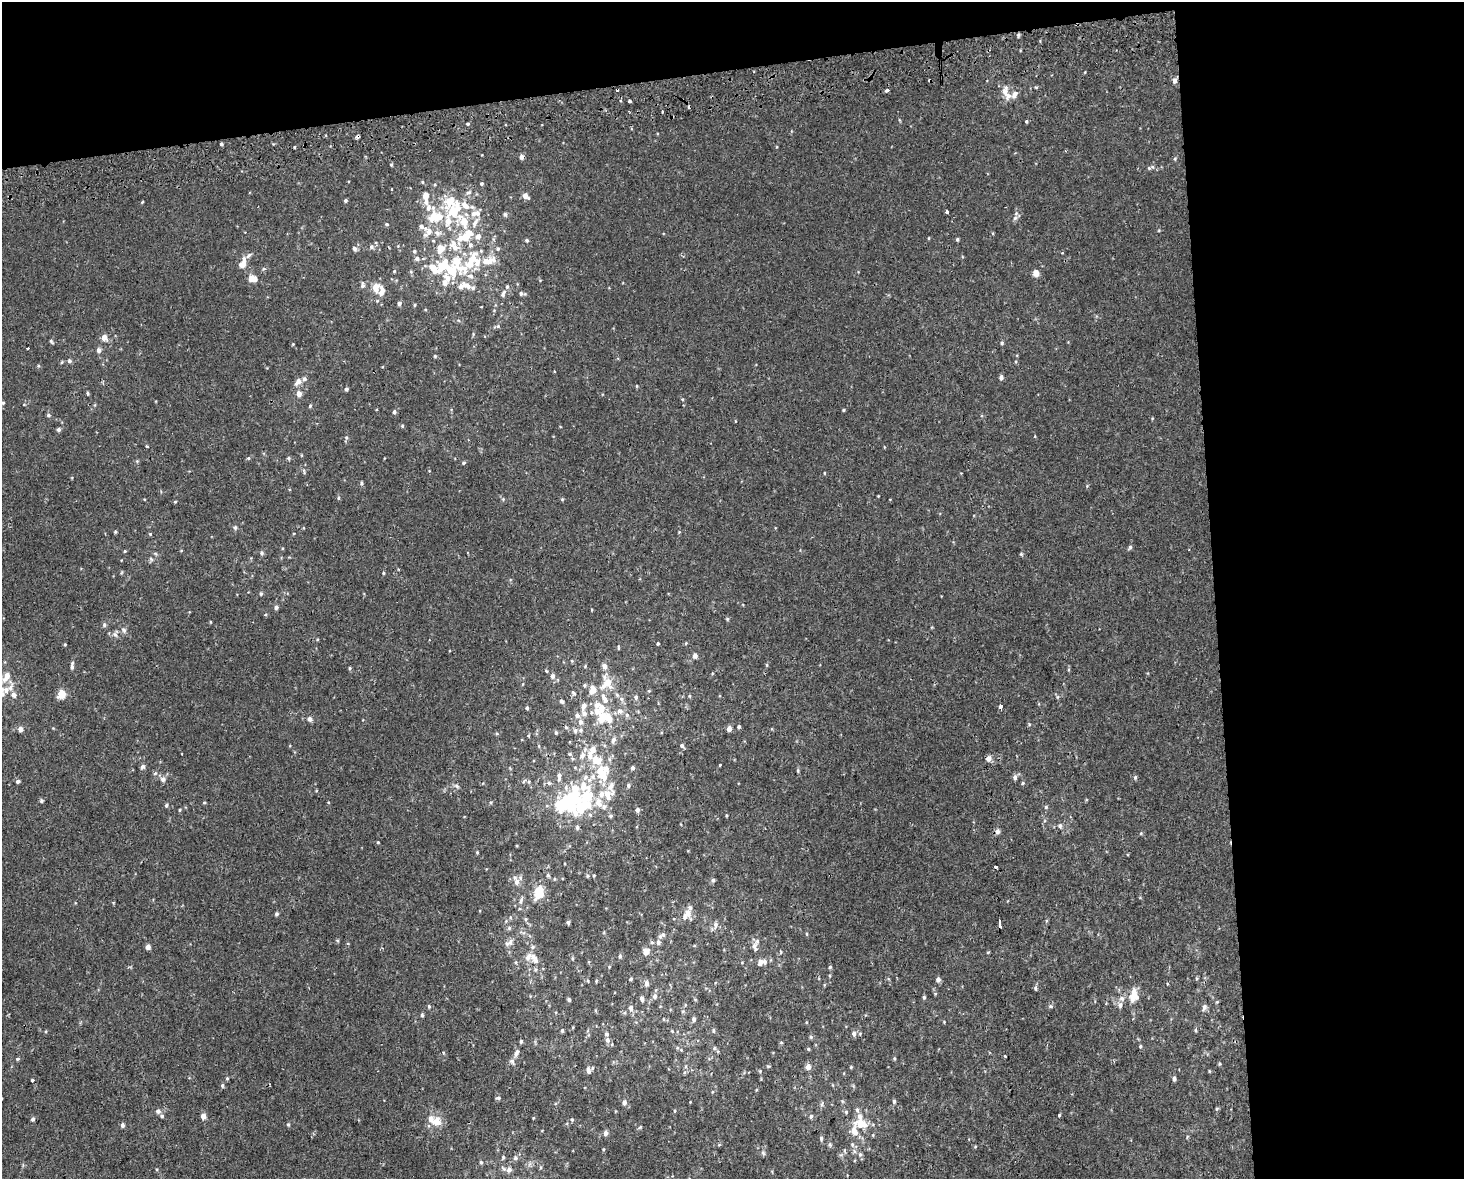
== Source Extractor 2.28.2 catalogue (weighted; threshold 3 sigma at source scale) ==
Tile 3 of 3 x 4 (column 3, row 1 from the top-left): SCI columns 2945-4406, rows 3572-4748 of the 4470 x 4790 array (HDU 1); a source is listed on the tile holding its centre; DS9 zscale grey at full resolution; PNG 1466 x 1181 px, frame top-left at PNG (2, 2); no overlay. Shown black and unused: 23% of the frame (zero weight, under 2 of 3 exposures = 2% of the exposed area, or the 3 px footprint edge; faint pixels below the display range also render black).
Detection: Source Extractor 2.28.2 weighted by HDU 2 'WHT'; one run over the whole footprint, this tile lists its part. Background 3.92e-04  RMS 0.0028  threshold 0.0127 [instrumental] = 3 sigma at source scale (4.5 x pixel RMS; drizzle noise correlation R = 1.50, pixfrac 1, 0.0396/0.0396 arcsec/px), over >= 5 px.
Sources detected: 353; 3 inside a brighter object's white glare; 4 cosmic-ray / hot-pixel residue — not listed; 62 inside a brighter listed object's ellipse — not listed separately; the other 284 listed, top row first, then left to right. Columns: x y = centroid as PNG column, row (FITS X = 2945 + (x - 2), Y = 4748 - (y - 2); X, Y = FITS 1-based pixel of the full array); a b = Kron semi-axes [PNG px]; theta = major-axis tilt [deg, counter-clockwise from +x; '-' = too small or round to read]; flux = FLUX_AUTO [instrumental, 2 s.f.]
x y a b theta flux
1018 35 5 5 - 0.46
1174 80 6 5 - 1.2
887 91 5 4 - 0.43
1005 92 15 8 80 2.2
1014 94 11 7 49 1.5
629 101 3 3 - 2.2
1026 121 4 4 - 0.34
468 124 4 3 - 0.36
357 136 4 3 - 1
221 144 3 3 - 0.43
295 147 3 2 - 0.26
521 157 5 4 - 1.1
1175 159 5 5 - 0.34
391 165 4 4 - 0.29
1149 168 5 5 - 0.38
422 182 5 3 - 0.24
482 183 4 4 - 0.42
426 196 8 5 84 2.5
525 196 6 5 - 1.8
345 200 4 4 - 0.44
142 202 4 3 - 0.22
454 210 29 17 65 11
947 212 4 3 - 2.6
474 213 9 7 -6 1.8
505 214 6 5 - 0.48
432 217 16 9 67 4.2
1015 218 6 6 - 0.67
475 222 14 6 61 1.5
387 224 5 4 - 0.35
429 232 11 9 -64 2.2
465 237 17 10 35 5.4
957 239 4 3 - 0.37
527 240 4 4 - 0.4
371 247 6 6 - 0.71
440 248 11 9 76 3.3
354 249 6 5 - 0.7
414 251 6 5 - 0.49
473 257 19 13 75 5.6
417 258 6 6 - 0.81
489 261 22 11 25 4.1
242 263 14 8 63 2.6
443 265 21 15 54 7.4
460 268 22 13 -27 6
394 271 5 4 - 0.28
1036 273 5 4 - 3.2
253 278 11 8 -19 2.3
445 283 7 6 - 1.3
363 285 8 6 84 0.65
467 286 18 7 -31 2.6
507 287 6 5 - 0.49
375 288 8 6 80 2.7
381 292 15 7 88 2.3
503 294 9 5 73 0.66
522 294 7 5 -3 0.65
399 303 5 4 - 0.82
414 305 5 3 - 0.27
498 326 5 4 - 0.39
104 337 7 6 - 1.5
51 341 5 4 - 0.4
1002 343 5 4 - 0.36
293 344 4 4 - 0.2
28 348 3 3 - 0.46
99 350 6 5 - 0.87
435 356 4 4 - 0.29
69 361 5 5 - 0.56
38 366 5 4 - 0.29
1001 377 5 4 - 0.84
298 382 10 7 42 1.3
637 386 5 3 - 0.24
346 389 4 4 - 0.58
88 393 5 3 - 0.35
299 394 6 5 - 1.5
3 403 4 3 - 0.36
310 406 5 4 - 0.36
843 410 4 3 - 0.27
394 412 5 4 - 0.62
48 415 5 5 - 0.43
402 426 5 4 - 0.31
59 430 5 5 - 0.57
346 438 5 5 - 0.4
146 446 4 3 - 0.25
884 447 4 2 - 0.18
248 458 5 4 - 0.32
289 458 5 4 - 0.4
464 463 5 4 - 0.38
824 473 4 3 - 0.21
361 483 5 4 - 0.39
338 498 5 3 - 0.33
503 499 5 5 - 0.33
562 499 4 4 - 0.27
175 502 5 3 - 0.24
235 528 6 5 - 0.51
115 532 4 3 - 0.33
679 532 4 3 - 0.23
150 534 4 4 - 0.28
1130 547 6 4 72 0.49
125 551 4 3 - 0.23
262 553 6 5 - 0.52
1021 554 5 4 - 0.34
151 559 7 4 -46 0.41
383 573 4 3 - 0.27
261 594 5 4 - 0.38
276 607 5 5 - 0.6
727 619 5 4 - 0.33
104 625 6 5 - 0.58
124 630 7 6 - 0.72
115 635 8 5 -61 0.73
658 643 4 3 - 0.29
686 643 5 3 - 0.22
618 648 6 3 -82 0.25
695 656 5 4 - 1.2
572 661 5 3 - 0.23
767 665 5 3 - 0.26
72 666 10 4 85 0.75
604 666 6 5 - 1.4
350 668 4 4 - 0.32
7 676 12 6 59 2.5
552 676 7 6 - 0.96
607 683 15 12 51 4.8
523 684 5 3 - 0.21
585 685 5 5 - 0.41
6 690 10 9 - 2.4
592 690 11 7 72 2.6
649 691 5 3 - 0.25
573 693 7 5 -51 0.44
61 694 8 7 - 3.7
636 697 6 4 78 0.6
621 699 6 5 - 0.76
561 701 6 4 -36 0.53
1001 707 4 3 - 1.3
527 708 4 3 - 0.44
601 708 18 10 -54 4.4
620 711 8 7 - 1.5
584 713 9 7 -64 1.4
577 715 7 6 - 0.99
627 715 6 6 - 0.66
310 719 6 5 - 0.98
581 722 8 7 - 1.1
566 727 5 4 - 0.39
739 727 4 4 - 0.44
20 729 5 5 - 1.4
729 729 5 4 - 1.4
575 731 6 5 - 0.69
556 733 5 4 - 0.39
613 740 9 6 68 0.95
682 746 5 5 - 0.68
593 749 9 7 60 2.1
582 755 9 7 60 1.5
988 758 5 5 - 1.6
720 764 3 3 - 1.1
143 767 6 6 - 0.61
632 768 4 4 - 0.61
798 771 5 4 - 0.34
602 772 20 10 -65 6.8
155 773 5 5 - 0.44
559 776 11 6 -89 1.2
1135 777 5 4 - 0.44
1015 778 7 5 90 0.75
163 779 8 7 - 0.99
18 781 4 4 - 0.58
549 783 6 4 -72 0.38
1023 783 4 4 - 0.34
628 785 5 4 - 0.53
456 786 7 5 -32 0.56
583 786 14 12 -84 4.5
608 795 16 13 45 3.7
42 801 5 4 - 0.4
204 803 5 3 - 0.26
566 803 27 22 4 16
166 805 5 4 - 0.45
1046 807 5 5 - 0.34
180 810 4 3 - 0.29
637 810 4 4 - 0.88
590 815 6 3 -19 0.38
726 815 4 3 - 0.23
610 816 5 4 - 0.45
1060 826 6 6 - 0.67
577 827 6 5 - 0.52
997 831 6 5 - 1
1141 833 4 3 - 0.26
378 842 3 3 - 0.22
477 852 4 3 - 0.27
995 867 3 3 - 2.1
548 875 5 4 - 0.41
594 876 4 3 - 0.26
713 880 5 5 - 0.43
516 882 9 6 -86 1.4
537 895 19 11 34 4
277 914 4 4 - 0.51
687 914 11 7 52 2.8
526 919 5 3 - 0.3
568 922 4 3 - 0.56
1000 923 8 3 -87 5.3
716 925 9 6 74 1
509 928 5 4 - 0.38
807 934 5 3 - 0.27
662 935 11 5 38 0.76
658 942 6 5 - 0.83
507 944 8 7 - 0.9
148 947 4 4 - 1.5
755 947 12 7 -75 1.5
646 952 10 9 - 1.4
988 952 5 3 - 0.22
620 956 5 4 - 0.49
533 957 11 8 -55 1.8
572 958 5 3 - 0.31
516 962 5 3 - 0.25
760 962 8 6 74 1
609 967 3 3 - 0.24
830 967 5 4 - 0.33
631 979 4 3 - 0.33
938 979 5 5 - 1
588 981 5 3 - 0.29
647 984 6 5 - 1
1035 988 6 4 -80 0.48
655 996 7 6 - 0.82
924 997 5 4 - 0.43
1134 997 13 10 17 3.2
642 998 5 4 - 1.2
569 1000 4 4 - 0.52
1217 1002 4 4 - 0.27
1120 1005 7 6 - 0.97
429 1006 5 4 - 0.36
1051 1006 6 5 - 0.44
1204 1007 9 6 72 0.8
631 1008 7 5 -79 0.94
683 1011 5 4 - 0.33
422 1015 5 4 - 0.4
694 1019 6 5 - 0.64
562 1030 5 4 - 0.43
1195 1030 5 4 - 0.34
672 1031 5 4 - 0.26
713 1031 6 4 -89 0.43
854 1034 6 5 - 0.93
811 1037 5 5 - 0.38
607 1040 7 6 - 0.91
521 1041 5 4 - 0.44
781 1042 5 3 - 0.24
1140 1046 4 4 - 0.3
808 1049 4 4 - 0.31
516 1053 9 6 60 1
1005 1056 3 3 - 0.98
894 1058 4 4 - 0.31
18 1059 5 4 - 0.35
512 1061 7 5 -75 0.78
1219 1064 4 4 - 0.31
808 1067 5 5 - 1.7
851 1067 4 3 - 0.28
588 1070 8 5 -75 1.2
760 1071 4 4 - 0.28
227 1078 4 4 - 0.32
1174 1079 4 4 - 0.8
32 1080 4 3 - 1
222 1086 6 4 -89 0.4
498 1098 6 5 - 0.44
894 1101 5 4 - 0.46
624 1102 6 5 - 1
822 1104 6 4 72 0.44
1217 1109 5 3 - 0.29
857 1110 6 5 - 0.6
158 1111 6 6 - 0.78
674 1111 5 3 - 0.24
846 1112 5 4 - 0.41
1059 1115 3 3 - 0.29
203 1116 5 5 - 1.8
811 1116 6 5 - 0.47
33 1119 5 4 - 0.55
572 1120 5 4 - 0.33
436 1121 8 8 - 3.1
860 1123 11 8 -10 5.2
122 1125 5 5 - 0.64
288 1125 5 4 - 0.35
640 1127 5 4 - 0.29
854 1131 11 8 -62 2.3
606 1133 5 4 - 1.1
821 1138 6 4 -76 0.47
719 1145 5 3 - 0.27
830 1145 6 5 - 0.48
763 1153 6 5 - 0.46
860 1154 6 5 - 0.51
515 1158 7 6 - 0.68
481 1162 5 4 - 0.37
541 1167 5 3 - 0.3
509 1170 8 7 - 1.1
Overlapping masked pixels (flux is a lower limit): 2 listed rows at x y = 357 136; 1000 923
Isophote crosses this tile's border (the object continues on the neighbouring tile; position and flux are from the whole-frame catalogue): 1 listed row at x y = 6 690
Unlisted compact peaks at least as high as the median listed source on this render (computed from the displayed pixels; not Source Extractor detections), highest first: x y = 65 644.